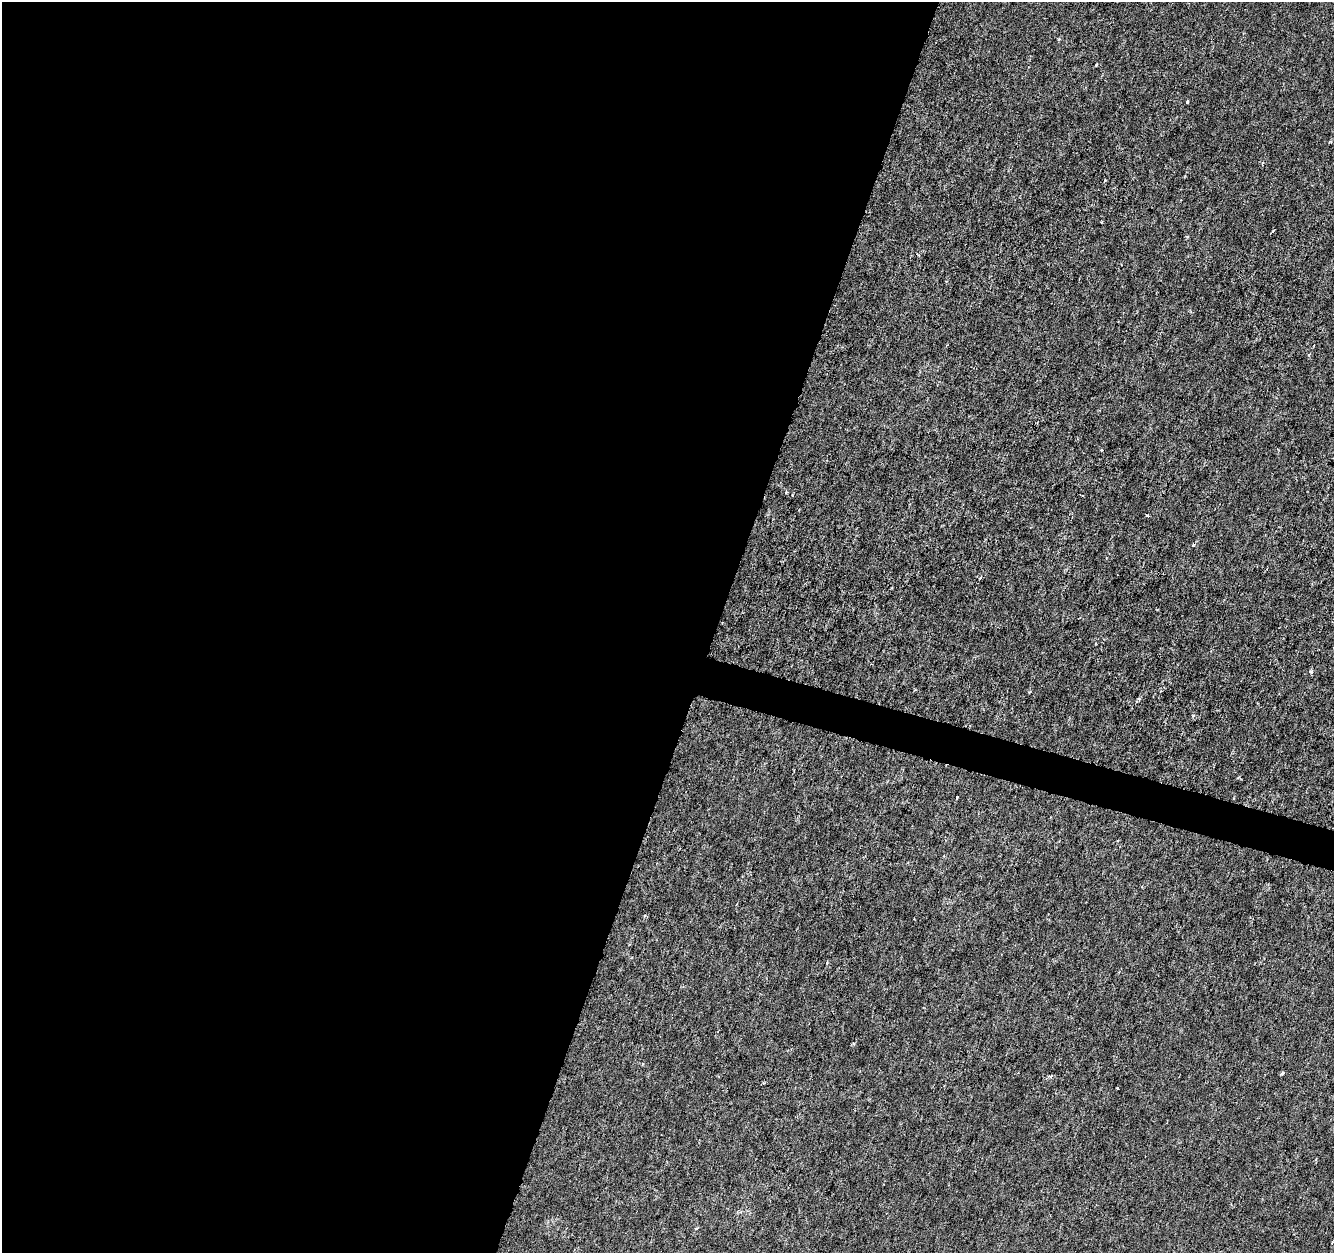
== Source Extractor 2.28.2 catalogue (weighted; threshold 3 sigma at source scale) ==
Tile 5 of 4 x 4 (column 1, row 2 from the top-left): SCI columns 1-1332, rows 2718-3968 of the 5338 x 5500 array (HDU 1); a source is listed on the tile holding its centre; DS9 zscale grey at full resolution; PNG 1336 x 1255 px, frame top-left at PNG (2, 2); no overlay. Shown black and unused: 55% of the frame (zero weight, under 3 of 6 exposures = <1% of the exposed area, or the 3 px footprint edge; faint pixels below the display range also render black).
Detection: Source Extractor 2.28.2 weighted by HDU 2 'WHT'; one run over the whole footprint, this tile lists its part. Background -2.84e-04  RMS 0.0012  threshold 0.0051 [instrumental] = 3 sigma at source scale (4.09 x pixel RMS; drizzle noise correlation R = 1.36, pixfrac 0.8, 0.0396/0.0396 arcsec/px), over >= 5 px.
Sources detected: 17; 1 cosmic-ray / hot-pixel residue — not listed; the other 16 listed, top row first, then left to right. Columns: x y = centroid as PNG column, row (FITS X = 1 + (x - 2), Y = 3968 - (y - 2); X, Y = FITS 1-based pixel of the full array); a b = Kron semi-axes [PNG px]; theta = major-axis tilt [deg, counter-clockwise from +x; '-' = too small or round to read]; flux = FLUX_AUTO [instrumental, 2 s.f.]
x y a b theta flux
1059 39 4 4 - 0.12
1096 65 3 3 - 0.14
1187 102 3 3 - 0.14
1273 231 3 2 - 0.15
1309 354 4 3 - 0.096
786 492 4 4 - 0.12
1147 515 3 3 - 0.14
1193 545 4 4 - 0.13
981 577 4 3 - 0.11
1310 671 5 5 - 0.22
1139 699 4 4 - 0.2
957 797 3 3 - 0.17
642 1064 3 3 - 0.11
1282 1074 6 3 40 0.16
1050 1076 5 4 - 0.22
1117 1088 2 2 - 0.1